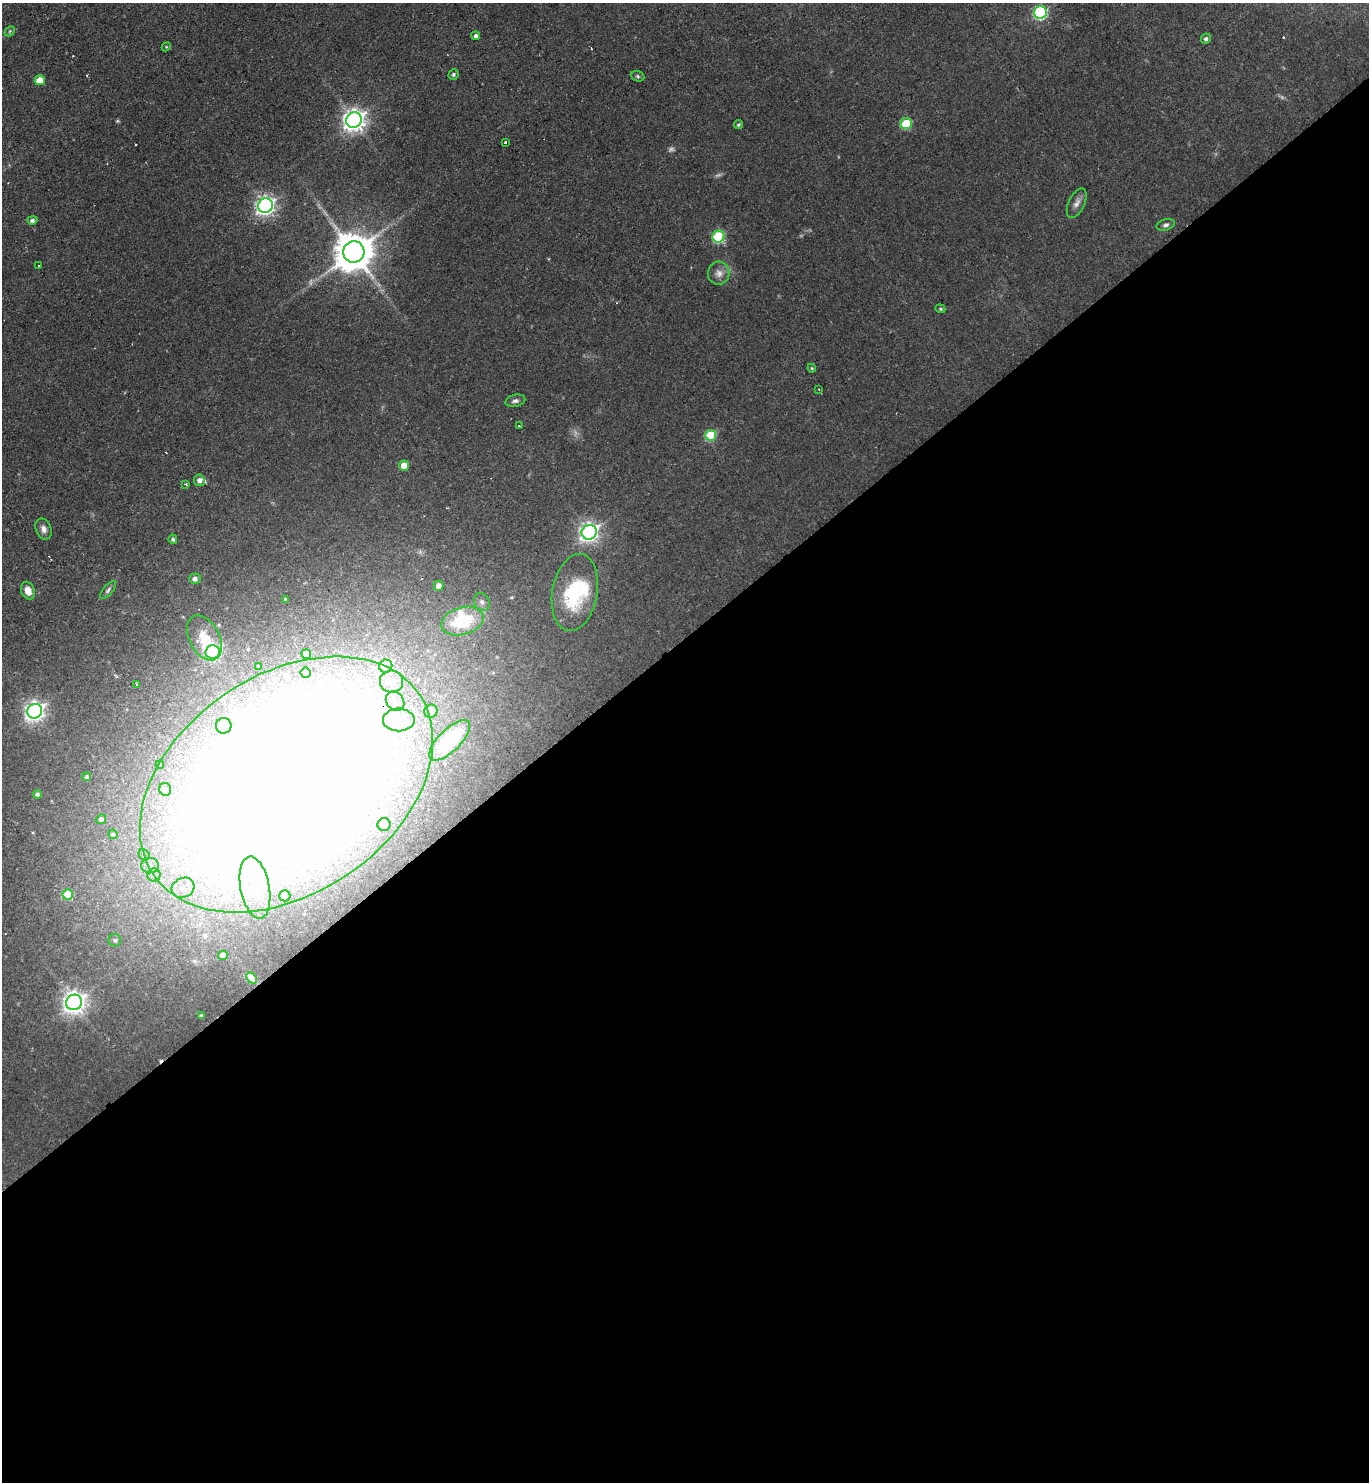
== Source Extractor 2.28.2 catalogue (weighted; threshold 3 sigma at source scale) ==
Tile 15 of 4 x 4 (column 3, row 4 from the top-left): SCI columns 2886-4252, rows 1-1480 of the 5913 x 5921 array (HDU 1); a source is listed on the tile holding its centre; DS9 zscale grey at full resolution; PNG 1371 x 1484 px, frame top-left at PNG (2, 3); each listed source drawn as its Kron ellipse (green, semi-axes under 4 px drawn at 4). Shown black and unused: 57% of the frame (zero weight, under 2 of 3 exposures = <1% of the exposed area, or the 3 px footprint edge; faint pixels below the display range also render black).
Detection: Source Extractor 2.28.2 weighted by HDU 2 'WHT'; one run over the whole footprint, this tile lists its part. Background 0.0706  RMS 0.0059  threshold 0.0267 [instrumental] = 3 sigma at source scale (4.5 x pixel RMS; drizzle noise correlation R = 1.50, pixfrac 1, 0.05/0.05 arcsec/px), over >= 5 px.
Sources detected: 92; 3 too faint to see at this stretch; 9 inside a brighter object's white glare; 4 cosmic-ray / hot-pixel residue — neither listed nor drawn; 2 inside a brighter listed object's ellipse — not listed separately; the other 74 listed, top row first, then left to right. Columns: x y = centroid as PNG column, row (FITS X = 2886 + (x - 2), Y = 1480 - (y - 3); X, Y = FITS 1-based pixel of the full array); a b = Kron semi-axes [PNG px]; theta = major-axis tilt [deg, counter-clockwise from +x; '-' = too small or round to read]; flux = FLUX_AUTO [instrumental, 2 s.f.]
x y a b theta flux
1040 12 6 6 - 98
10 31 6 4 46 0.84
476 36 4 4 - 6.7
1206 39 5 5 - 1.6
166 47 5 3 - 0.55
453 75 5 5 - 1.1
638 76 7 5 -22 1.1
40 80 5 5 - 13
354 120 8 7 - 430
906 124 6 5 - 31
738 125 4 4 - 0.9
505 142 3 2 - 0.75
1077 203 16 8 64 3.5
265 206 7 7 - 260
32 220 5 4 - 1.8
1166 225 9 5 16 1.8
718 237 6 5 - 50
354 252 10 10 - 1800
38 266 3 2 - 1
719 273 11 10 - 4.2
940 309 5 4 - 0.76
812 368 4 3 - 0.62
819 389 3 2 - 0.63
515 401 10 6 14 1.9
519 426 3 3 - 1.4
711 435 5 5 - 31
404 465 5 5 - 7.4
199 480 6 5 - 2.7
186 484 3 3 - 0.65
44 529 11 7 -67 3.1
589 532 8 7 - 270
173 539 5 4 - 1.1
195 579 6 5 - 2.2
439 586 5 5 - 2.5
108 590 11 4 50 1.4
28 591 9 6 -67 5.8
575 592 39 22 80 45
285 600 3 3 - 1.4
482 602 9 7 -64 2.5
462 621 22 13 16 33
204 638 24 15 -61 13
213 652 7 6 - 170
306 654 5 4 - 4.7
386 666 7 6 - 50
259 667 3 3 - 0.67
305 673 5 5 - 1.4
392 682 12 11 - 8.3
136 685 3 3 - 1.6
395 701 10 8 -49 4.4
35 711 7 7 - 310
431 711 7 6 - 8
399 720 16 11 0 11
224 726 8 7 - 2.7
450 740 26 11 44 45
160 765 4 3 - 0.74
87 777 4 4 - 1.3
286 784 161 109 34 2100
165 789 6 6 - 1.3
37 794 4 4 - 1.2
101 819 5 4 - 1.3
384 824 6 6 - 5.3
113 834 5 4 - 0.79
144 855 6 5 - 1.1
150 866 8 7 - 3.2
154 875 6 6 - 2
183 888 11 9 25 6.8
255 888 31 14 -79 30
68 894 5 5 - 16
285 896 5 5 - 1
115 940 6 6 - 1.5
223 955 5 4 - 2.2
252 978 6 4 -48 2.1
74 1002 8 7 - 430
201 1016 3 3 - 0.95
Overlapping masked pixels (flux is a lower limit): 1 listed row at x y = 286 784
Unlisted compact peaks at least as high as the median listed source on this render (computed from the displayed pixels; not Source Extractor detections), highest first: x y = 118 121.